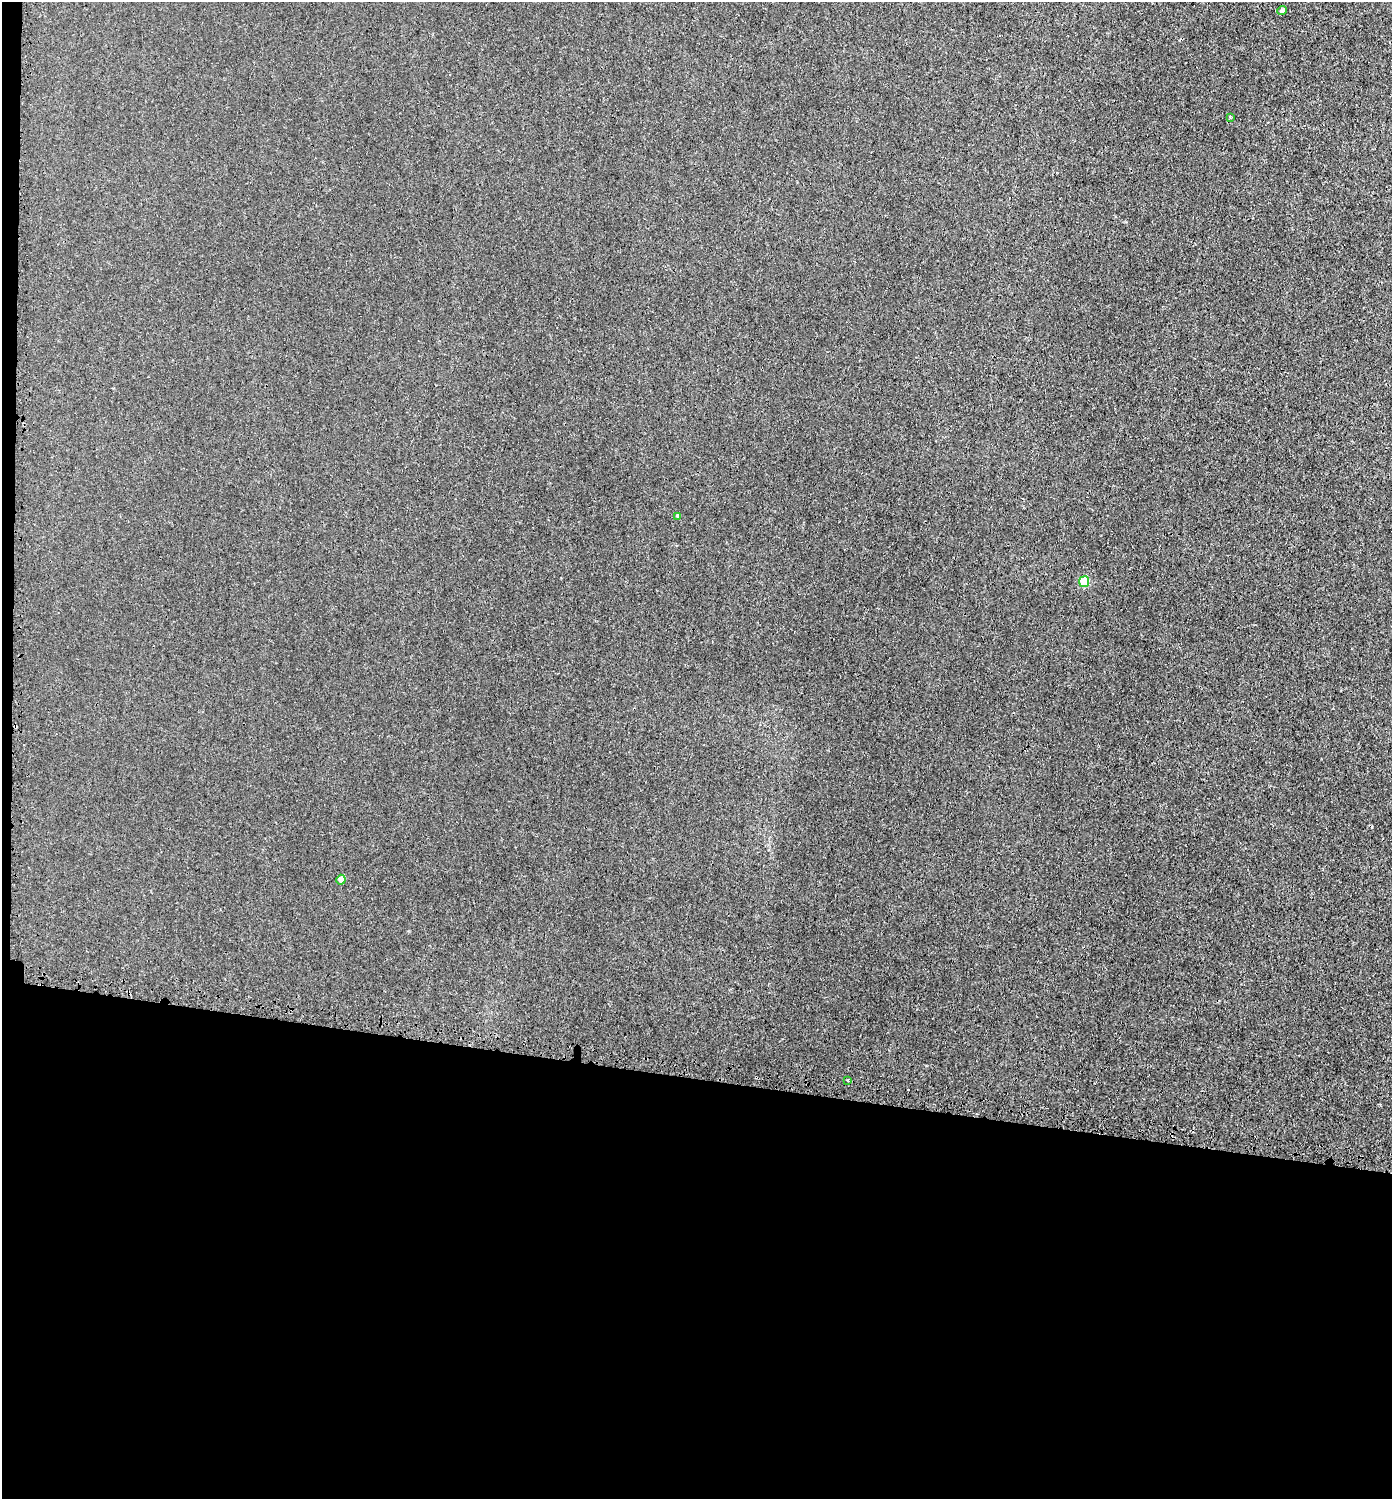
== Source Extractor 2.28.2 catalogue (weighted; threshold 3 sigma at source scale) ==
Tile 7 of 3 x 3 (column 1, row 3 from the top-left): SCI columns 281-1670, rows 51-1547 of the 4623 x 4592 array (HDU 1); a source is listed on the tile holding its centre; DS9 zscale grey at full resolution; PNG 1394 x 1501 px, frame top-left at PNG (2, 2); each listed source drawn as its Kron ellipse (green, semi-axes under 4 px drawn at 4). Shown black and unused: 29% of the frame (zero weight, under 3 of 4 exposures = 7% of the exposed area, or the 3 px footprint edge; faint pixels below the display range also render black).
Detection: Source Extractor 2.28.2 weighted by HDU 2 'WHT'; one run over the whole footprint, this tile lists its part. Background 0.00902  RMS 0.0024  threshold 0.0108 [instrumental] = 3 sigma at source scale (4.5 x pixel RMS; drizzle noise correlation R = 1.50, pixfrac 1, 0.05/0.05 arcsec/px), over >= 5 px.
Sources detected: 8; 2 cosmic-ray / hot-pixel residue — neither listed nor drawn; the other 6 listed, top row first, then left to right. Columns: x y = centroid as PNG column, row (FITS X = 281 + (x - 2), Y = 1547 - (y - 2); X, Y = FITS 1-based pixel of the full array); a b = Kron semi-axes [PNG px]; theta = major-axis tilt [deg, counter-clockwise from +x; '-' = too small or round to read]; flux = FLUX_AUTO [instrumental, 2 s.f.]
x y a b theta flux
1282 11 5 4 - 0.65
1230 117 4 3 - 0.23
677 516 4 4 - 0.26
1084 582 5 5 - 11
341 880 5 4 - 2.1
848 1081 3 3 - 1.9